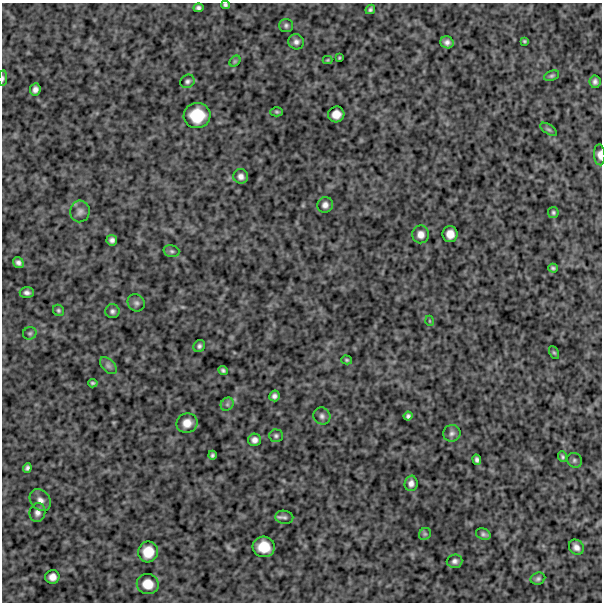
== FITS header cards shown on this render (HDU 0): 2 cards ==
NAXIS1  =                  600
NAXIS2  =                  600

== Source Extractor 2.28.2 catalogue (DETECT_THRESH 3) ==
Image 600 x 600 px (HDU 0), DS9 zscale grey, 1 PNG px = 1 image px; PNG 604 x 604 px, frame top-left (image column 1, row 600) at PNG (2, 3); each listed source drawn as its Kron ellipse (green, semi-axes under 4 px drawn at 4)
Background 834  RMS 260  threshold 769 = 3 sigma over >= 5 px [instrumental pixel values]
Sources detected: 68; all 68 listed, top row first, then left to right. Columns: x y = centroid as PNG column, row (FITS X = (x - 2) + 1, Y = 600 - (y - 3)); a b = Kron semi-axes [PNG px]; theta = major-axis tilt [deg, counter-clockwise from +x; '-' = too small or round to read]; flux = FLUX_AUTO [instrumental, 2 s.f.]
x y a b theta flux
225 5 4 4 - 35000
198 8 5 4 - 44000
370 9 5 4 - 36000
286 25 7 6 - 42000
524 41 4 3 - 23000
296 42 8 7 - 65000
447 42 6 6 - 72000
339 58 3 2 - 18000
328 60 5 4 - 19000
235 61 6 4 44 24000
552 76 8 4 23 33000
3 78 8 4 85 31000
187 81 7 6 - 44000
595 82 6 5 - 57000
35 89 6 5 - 73000
277 112 6 4 -2 27000
336 114 8 8 - 160000
197 115 13 12 - 460000
549 129 9 4 -35 36000
600 155 10 5 -86 84000
241 176 7 7 - 82000
325 205 8 7 - 79000
80 211 11 9 79 87000
553 212 5 5 - 31000
421 234 9 8 - 110000
450 234 8 7 - 150000
112 240 5 5 - 58000
171 251 8 5 -16 43000
18 263 5 5 - 60000
553 268 5 3 - 31000
27 292 7 5 -4 56000
136 303 9 8 - 59000
58 310 6 5 - 30000
112 311 7 7 - 52000
430 321 5 3 - 14000
30 333 7 6 - 36000
199 346 6 5 - 42000
554 353 7 4 -61 26000
347 360 5 4 - 26000
108 366 10 6 -45 59000
223 370 5 4 - 37000
93 383 5 3 - 28000
274 396 5 5 - 58000
227 404 7 6 - 41000
322 416 9 8 - 64000
408 416 4 4 - 42000
187 423 10 9 - 170000
452 433 9 8 - 59000
276 436 7 6 - 40000
254 440 6 6 - 79000
212 455 4 3 - 34000
562 457 5 4 - 29000
477 460 5 4 - 45000
574 460 8 7 - 43000
27 468 5 4 - 44000
411 483 8 6 87 81000
40 500 12 9 -47 100000
37 512 9 8 - 81000
284 517 9 6 -9 50000
425 534 6 5 - 31000
483 534 7 5 -22 46000
264 547 11 10 - 310000
576 547 8 7 - 88000
148 552 10 10 - 280000
454 561 8 6 3 62000
52 577 7 7 - 110000
538 579 7 6 - 42000
148 584 11 10 - 220000
At the frame edge (FLAGS 8, measured only in part): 3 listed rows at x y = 225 5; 3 78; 600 155